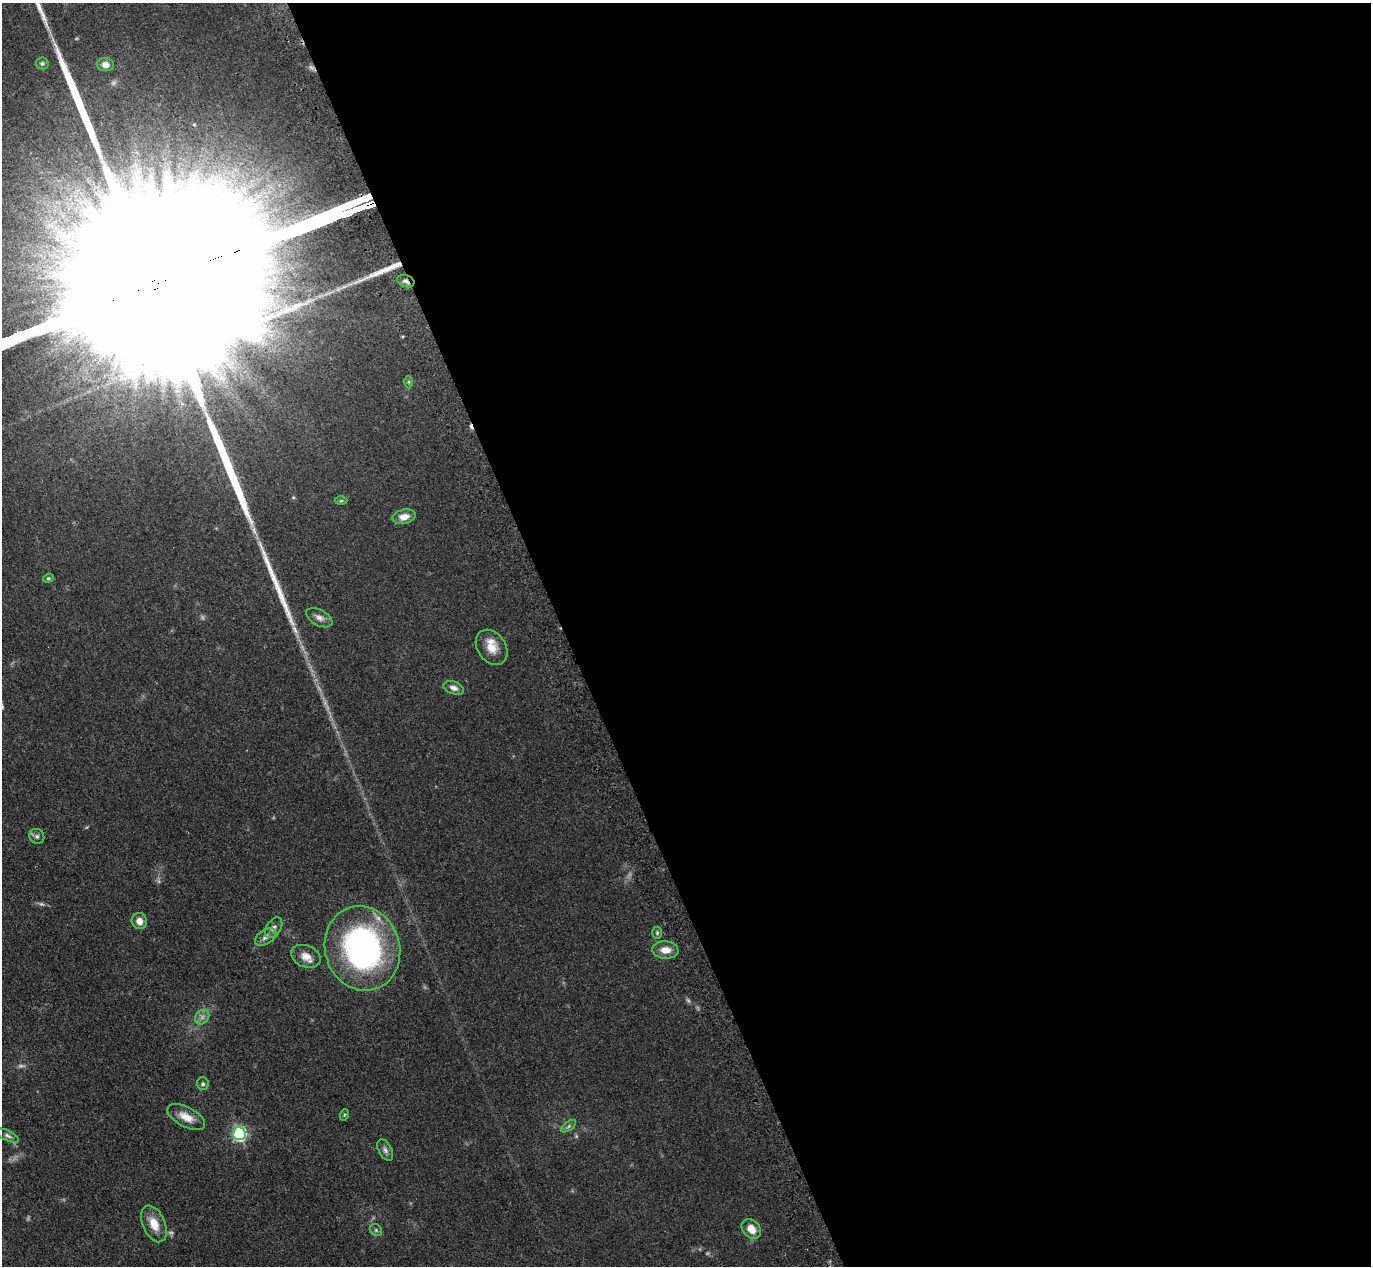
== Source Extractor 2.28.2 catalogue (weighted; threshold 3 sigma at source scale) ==
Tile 8 of 4 x 4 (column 4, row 2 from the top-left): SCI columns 4194-5562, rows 2884-4147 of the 5650 x 5635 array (HDU 1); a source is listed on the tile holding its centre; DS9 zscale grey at full resolution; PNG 1373 x 1268 px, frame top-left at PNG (2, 3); each listed source drawn as its Kron ellipse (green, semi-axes under 4 px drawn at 4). Shown black and unused: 59% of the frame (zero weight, under 3 of 4 exposures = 6% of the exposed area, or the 3 px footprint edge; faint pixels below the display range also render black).
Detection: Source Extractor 2.28.2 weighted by HDU 2 'WHT'; one run over the whole footprint, this tile lists its part. Background 0.0388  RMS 0.0049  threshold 0.0222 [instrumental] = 3 sigma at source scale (4.5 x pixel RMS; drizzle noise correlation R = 1.50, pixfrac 1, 0.05/0.05 arcsec/px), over >= 5 px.
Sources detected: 40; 5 too faint to see at this stretch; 1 cosmic-ray / hot-pixel residue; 4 long thin detections or spike segments (spike, bleed or trail) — neither listed nor drawn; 1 inside a brighter listed object's ellipse — not listed separately; the other 29 listed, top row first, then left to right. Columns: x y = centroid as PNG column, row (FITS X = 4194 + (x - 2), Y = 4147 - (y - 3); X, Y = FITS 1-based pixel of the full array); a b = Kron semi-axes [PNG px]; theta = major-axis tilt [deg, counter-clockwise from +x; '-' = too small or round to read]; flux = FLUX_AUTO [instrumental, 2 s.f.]
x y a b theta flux
42 63 6 6 - 0.98
105 65 8 6 -7 3.1
406 281 9 6 -18 1.6
409 382 6 4 90 0.7
341 501 6 4 2 0.66
404 517 12 7 11 4.6
48 578 5 4 - 0.64
319 618 14 8 -28 2.9
492 647 19 14 -55 7.1
454 688 10 6 -20 2.1
37 836 8 7 - 1.4
139 921 8 7 - 3.9
274 928 11 7 58 2.1
657 933 6 5 - 0.8
266 937 12 7 33 2.5
362 948 43 37 -72 130
665 950 13 8 -4 5
306 956 15 11 -22 4.9
202 1017 8 6 47 1.8
203 1084 6 6 - 1.1
344 1115 6 3 72 0.55
186 1117 21 9 -28 6.5
569 1126 8 4 36 0.96
239 1134 6 6 - 99
8 1136 12 5 -26 1.6
385 1150 11 6 -62 1.9
154 1224 19 11 -66 7.9
751 1229 11 8 -46 5.7
376 1230 6 5 - 0.86
Overlapping masked pixels (flux is a lower limit): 1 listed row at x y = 406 281